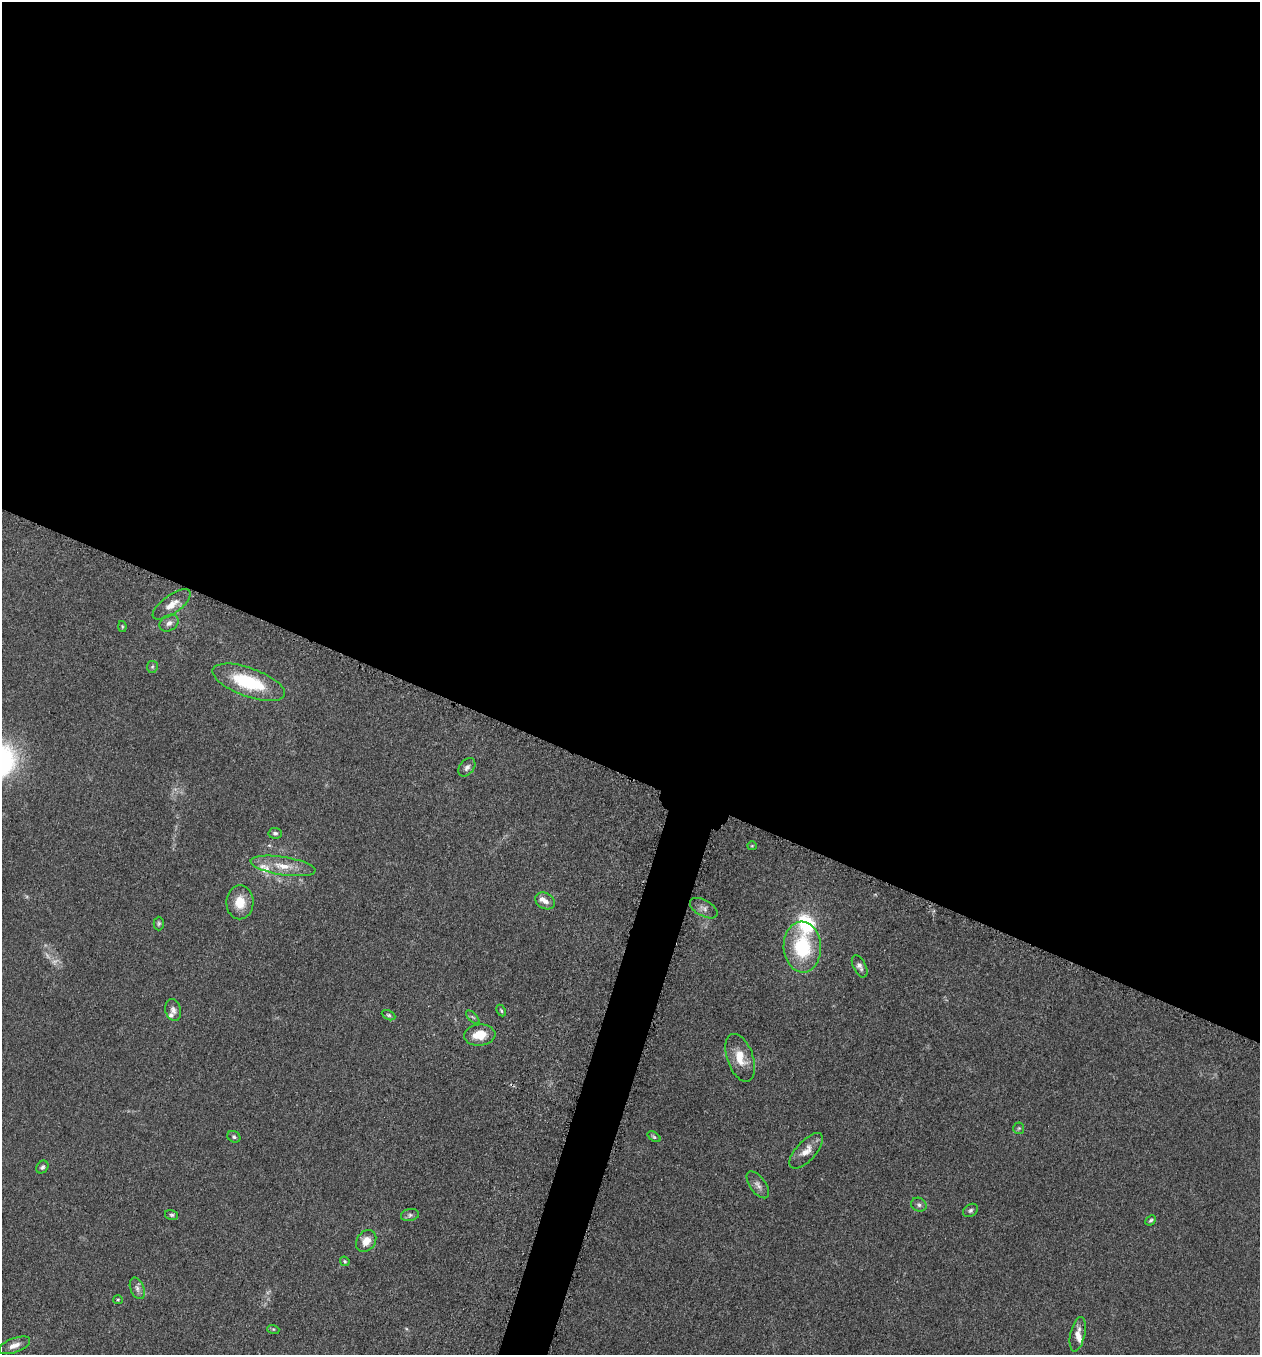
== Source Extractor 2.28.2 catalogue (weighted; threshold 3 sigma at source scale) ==
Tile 3 of 4 x 4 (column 3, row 1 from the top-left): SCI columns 2713-3970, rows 4077-5429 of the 5507 x 5462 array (HDU 1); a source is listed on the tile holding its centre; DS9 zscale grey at full resolution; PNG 1262 x 1357 px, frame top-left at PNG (2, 2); each listed source drawn as its Kron ellipse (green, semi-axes under 4 px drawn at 4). Shown black and unused: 59% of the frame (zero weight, under 3 of 5 exposures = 3% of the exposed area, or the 3 px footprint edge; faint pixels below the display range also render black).
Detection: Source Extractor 2.28.2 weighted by HDU 2 'WHT'; one run over the whole footprint, this tile lists its part. Background 0.0767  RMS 0.0066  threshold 0.0296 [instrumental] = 3 sigma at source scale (4.5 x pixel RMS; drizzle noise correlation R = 1.50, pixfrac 1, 0.05/0.05 arcsec/px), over >= 5 px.
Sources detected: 45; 1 too faint to see at this stretch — neither listed nor drawn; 5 inside a brighter listed object's ellipse — not listed separately; the other 39 listed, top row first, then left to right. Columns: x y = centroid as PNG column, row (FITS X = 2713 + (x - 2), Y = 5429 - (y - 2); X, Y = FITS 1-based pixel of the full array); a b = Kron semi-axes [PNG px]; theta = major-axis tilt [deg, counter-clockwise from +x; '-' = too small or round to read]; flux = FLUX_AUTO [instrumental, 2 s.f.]
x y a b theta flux
172 604 22 9 36 7.6
169 623 10 7 35 3.1
122 626 5 4 - 0.73
152 667 6 5 - 1.1
249 682 38 14 -20 42
467 767 10 7 51 2.7
275 833 6 5 - 1.6
752 846 4 4 - 0.66
283 866 33 9 -9 12
545 901 10 7 -31 3.9
240 902 17 13 89 12
704 908 15 8 -30 3.5
159 923 7 5 89 1.1
802 947 25 18 -87 42
860 966 12 6 -64 2.7
173 1010 11 8 -75 2.9
501 1011 6 3 -63 0.79
389 1015 7 4 -27 1.1
473 1017 8 3 -45 0.95
480 1035 15 10 6 11
740 1058 25 13 -71 12
1019 1128 5 5 - 1
234 1137 7 5 -30 1.4
654 1137 7 4 -35 1
806 1151 22 10 48 7.5
42 1167 7 5 48 1.5
758 1185 15 8 -54 3.6
919 1205 8 6 -27 2
970 1210 8 6 34 1.7
172 1215 7 5 -14 1.2
410 1215 9 6 10 1.9
1151 1220 6 4 44 1.1
366 1241 12 9 55 7.4
345 1261 5 4 - 0.82
137 1288 11 7 -68 2.8
118 1300 5 4 - 0.73
273 1329 6 4 -17 0.77
1078 1334 17 7 78 5.6
14 1345 16 7 20 4.7